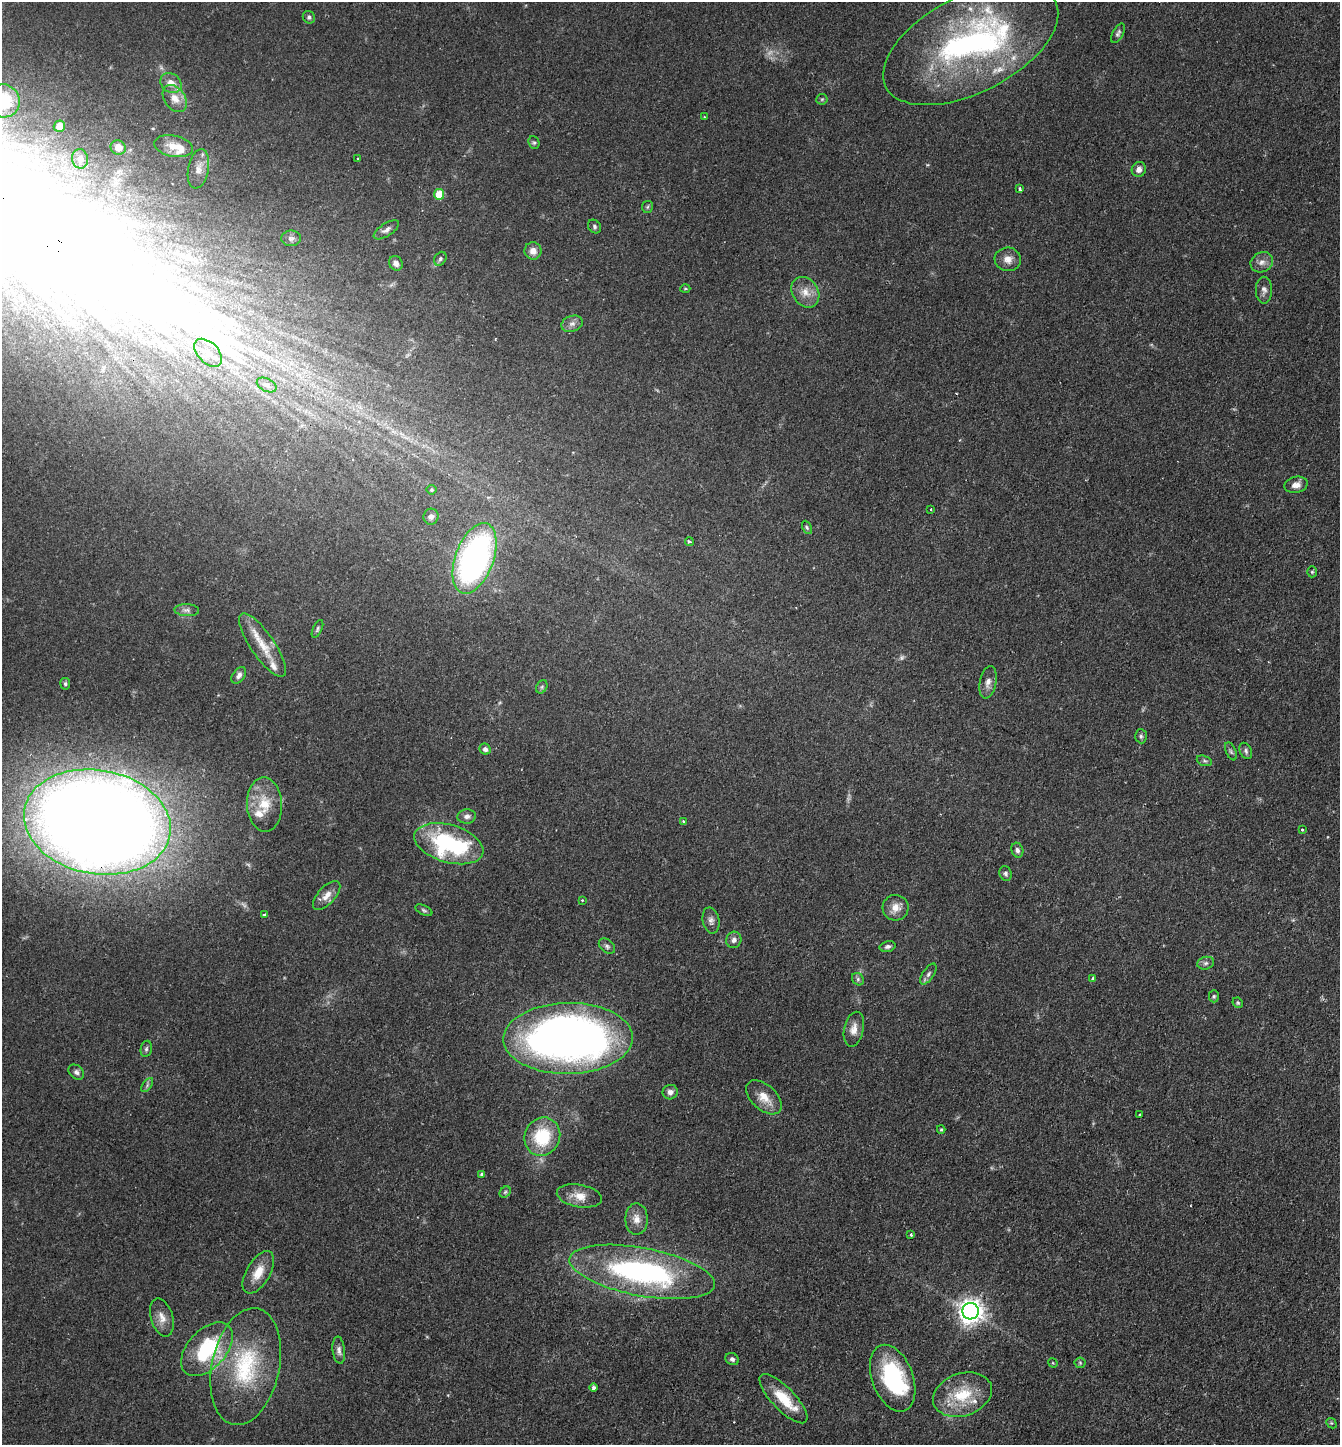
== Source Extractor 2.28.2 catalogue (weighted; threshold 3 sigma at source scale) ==
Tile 6 of 4 x 4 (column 2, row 2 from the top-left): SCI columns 1486-2823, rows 2890-4332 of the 5783 x 5776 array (HDU 1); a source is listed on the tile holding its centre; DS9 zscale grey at full resolution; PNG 1342 x 1447 px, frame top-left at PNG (2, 2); each listed source drawn as its Kron ellipse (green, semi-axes under 4 px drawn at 4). Shown black and unused: <1% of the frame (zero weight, under 2 of 3 exposures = <1% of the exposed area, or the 3 px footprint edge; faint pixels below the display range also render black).
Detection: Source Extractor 2.28.2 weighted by HDU 2 'WHT'; one run over the whole footprint, this tile lists its part. Background 0.0527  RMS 0.005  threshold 0.0226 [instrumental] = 3 sigma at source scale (4.5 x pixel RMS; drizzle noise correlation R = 1.50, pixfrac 1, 0.05/0.05 arcsec/px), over >= 5 px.
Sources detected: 118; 2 too faint to see at this stretch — neither listed nor drawn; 10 inside a brighter listed object's ellipse — not listed separately; the other 106 listed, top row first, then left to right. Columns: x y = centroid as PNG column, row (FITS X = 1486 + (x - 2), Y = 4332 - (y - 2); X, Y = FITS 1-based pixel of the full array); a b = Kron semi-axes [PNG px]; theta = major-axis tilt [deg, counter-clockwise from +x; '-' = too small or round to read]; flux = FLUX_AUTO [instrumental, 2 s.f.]
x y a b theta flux
309 17 6 6 - 1.3
1118 33 11 5 61 1.4
971 44 95 48 27 160
171 83 11 9 -36 4.7
175 98 15 10 -53 5.3
822 99 6 5 - 0.74
3 101 17 16 - 17
704 117 4 3 - 0.45
59 126 5 5 - 4
534 142 6 5 - 0.93
174 146 20 10 -12 6.5
118 147 7 7 - 4.2
358 158 3 3 - 1.2
80 159 10 8 -80 2.9
198 169 20 10 78 5.1
1139 169 8 7 - 2.6
1019 189 4 3 - 1
439 194 5 5 - 14
647 207 6 5 - 0.92
594 226 7 6 - 1.1
386 230 14 6 33 2.5
291 238 10 8 1 2
533 251 9 8 - 3.8
440 259 7 5 56 1.1
1008 259 13 11 -7 4.3
1262 262 12 9 29 3.4
396 263 7 6 - 2.6
685 288 5 3 - 0.53
1264 290 13 8 90 2.5
805 292 16 12 -56 6.4
572 324 11 8 18 2.7
208 353 17 10 -46 6.6
267 385 10 6 -27 2.1
1296 485 12 8 13 3.6
431 490 5 5 - 0.91
931 510 3 2 - 0.61
431 517 8 7 - 1.9
807 527 7 4 -63 0.94
689 541 4 3 - 1.2
474 558 37 19 70 170
1312 572 5 5 - 0.75
187 610 12 6 -3 2.1
317 629 9 4 64 1.1
263 645 37 12 -56 13
239 675 9 6 54 2
988 682 16 8 79 3.4
65 684 6 5 - 1
542 687 7 5 61 1
1141 736 7 6 - 1.1
485 749 6 5 - 1.8
1231 751 9 5 -66 1.1
1246 751 8 6 -65 1.4
1204 761 8 5 -19 1
264 805 27 17 -87 14
467 816 9 7 4 2.2
684 821 4 3 - 1.3
97 822 74 52 -10 1400
1302 830 3 2 - 0.77
449 844 35 19 -16 63
1017 850 7 6 - 1.8
1006 874 7 6 - 1.3
327 895 18 8 47 4.7
582 900 3 3 - 0.72
896 908 13 13 - 5.1
424 910 9 4 -25 1.1
265 915 4 3 - 1.9
711 920 13 8 -78 2.4
734 940 8 7 - 2.2
607 946 9 6 -39 1.5
888 946 8 5 13 1.5
1206 963 8 6 15 1.5
928 974 12 5 56 1.8
1093 978 4 3 - 1.9
858 979 7 5 -49 1.1
1214 996 6 5 - 0.89
1238 1003 5 5 - 0.74
854 1029 18 9 77 4.9
568 1038 64 35 1 370
146 1049 8 5 80 1.2
76 1072 9 6 -41 1.7
147 1085 8 4 54 1.2
670 1092 7 7 - 2.1
764 1097 21 12 -42 7.7
1140 1115 3 3 - 1.6
941 1130 4 4 - 0.59
542 1137 19 17 64 25
482 1174 4 4 - 1.3
505 1192 6 5 - 0.81
579 1196 23 11 -10 6.8
636 1219 16 11 90 4.8
911 1234 4 3 - 1.1
258 1272 23 12 59 8.6
642 1272 74 24 -11 120
971 1311 8 8 - 470
162 1318 19 11 -73 5.2
207 1349 32 19 48 40
339 1350 13 6 -83 2.2
732 1359 7 5 -32 1.4
1053 1363 5 4 - 0.5
1080 1363 5 5 - 0.75
246 1367 59 34 78 53
893 1378 35 20 -70 46
593 1388 4 4 - 1.3
963 1395 30 21 19 21
783 1399 32 11 -46 15
1331 1423 6 4 -43 0.64
Overlapping masked pixels (flux is a lower limit): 1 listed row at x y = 97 822
Isophote crosses this tile's border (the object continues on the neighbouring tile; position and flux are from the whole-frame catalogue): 1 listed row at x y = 3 101